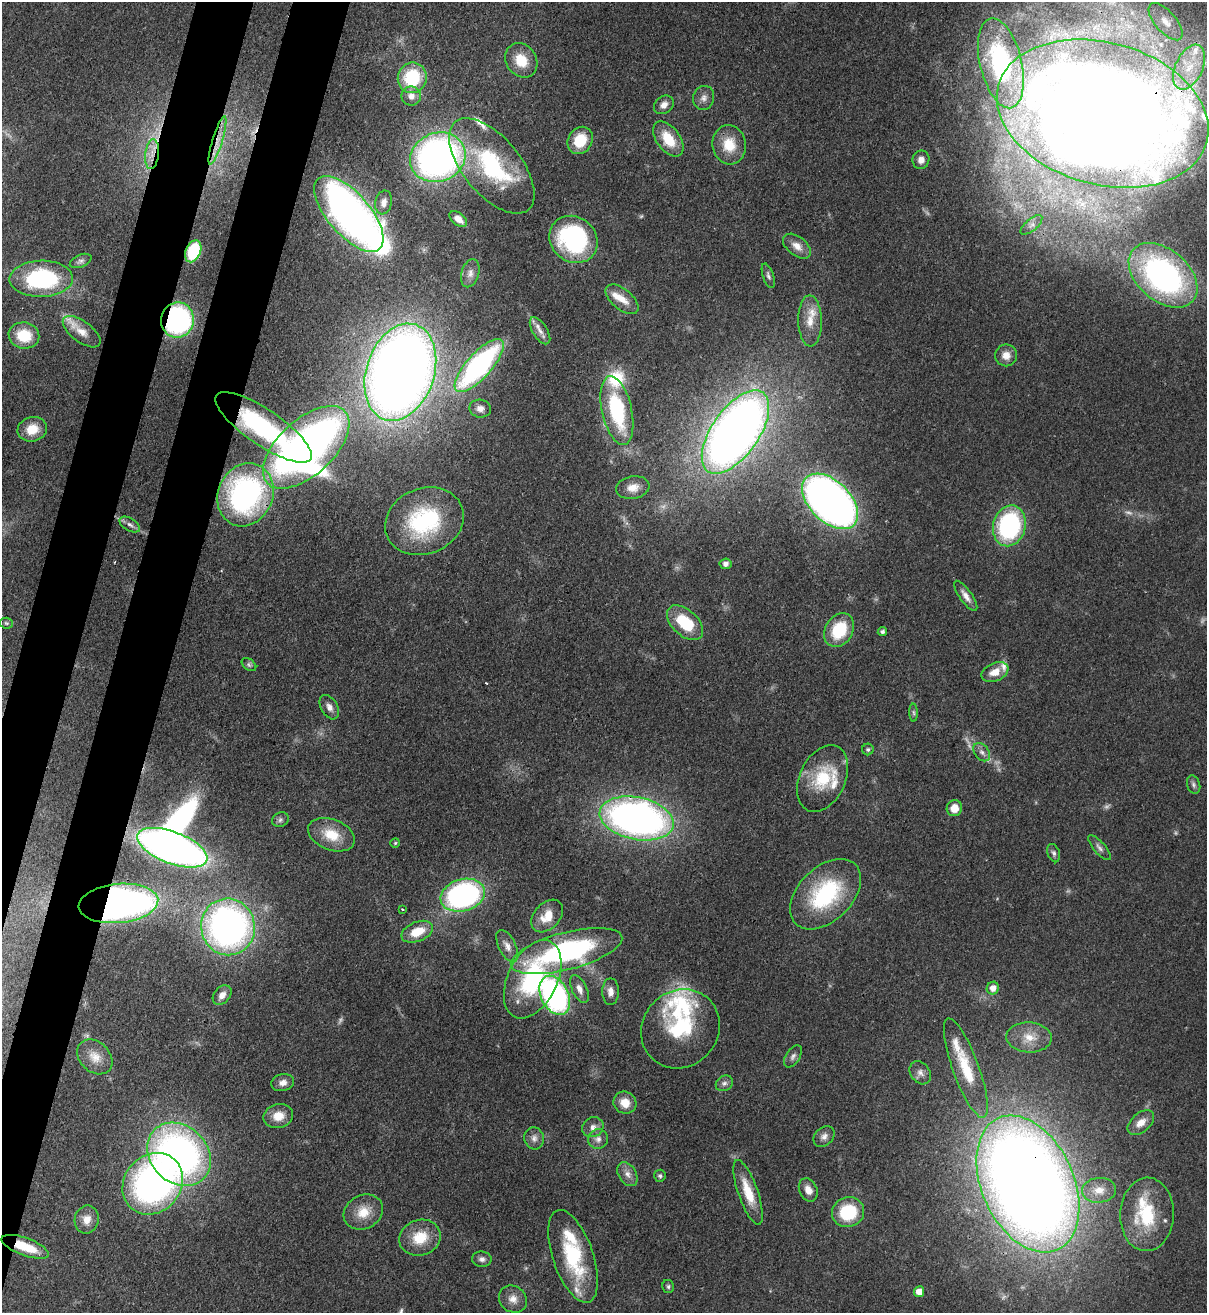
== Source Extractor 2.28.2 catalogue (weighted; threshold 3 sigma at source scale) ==
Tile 7 of 4 x 4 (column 3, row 2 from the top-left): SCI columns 2754-3958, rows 2652-3962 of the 5380 x 5303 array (HDU 1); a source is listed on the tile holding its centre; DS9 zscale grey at full resolution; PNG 1209 x 1315 px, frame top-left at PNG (2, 2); each listed source drawn as its Kron ellipse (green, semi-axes under 4 px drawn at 4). Shown black and unused: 7% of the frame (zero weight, under 3 of 4 exposures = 7% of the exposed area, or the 3 px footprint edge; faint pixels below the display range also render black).
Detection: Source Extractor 2.28.2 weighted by HDU 2 'WHT'; one run over the whole footprint, this tile lists its part. Background 0.0834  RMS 0.0039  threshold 0.0177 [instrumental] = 3 sigma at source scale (4.5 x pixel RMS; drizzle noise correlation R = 1.50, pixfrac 1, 0.05/0.05 arcsec/px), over >= 5 px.
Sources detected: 148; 7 too faint to see at this stretch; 3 inside a brighter object's white glare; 1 cosmic-ray / hot-pixel residue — neither listed nor drawn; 16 inside a brighter listed object's ellipse — not listed separately; the other 121 listed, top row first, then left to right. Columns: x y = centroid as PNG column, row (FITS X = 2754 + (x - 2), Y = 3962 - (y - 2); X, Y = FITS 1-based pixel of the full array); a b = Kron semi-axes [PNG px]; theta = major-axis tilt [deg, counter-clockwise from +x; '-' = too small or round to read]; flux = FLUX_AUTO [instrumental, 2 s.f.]
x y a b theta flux
1166 22 23 10 -49 5.9
521 60 18 15 -57 9.9
1001 63 46 21 -76 53
1189 67 24 13 65 13
412 78 15 14 - 24
411 96 10 9 - 3.2
704 98 12 10 73 2.6
664 105 11 8 39 2.7
1103 114 108 71 -15 1100
668 139 20 11 -54 11
580 140 14 12 57 12
217 141 25 5 73 5.2
729 145 20 17 -83 10
152 154 15 6 84 4.4
438 157 28 24 22 200
921 160 9 8 - 2.7
492 166 57 28 -50 49
384 202 12 8 79 2.7
349 214 47 21 -49 230
458 219 10 6 -38 3.7
1031 225 13 6 41 1.9
573 239 25 22 -40 56
797 246 16 9 -38 4.1
193 251 11 7 67 24
81 261 11 6 23 1.3
470 273 14 8 73 2.8
1163 275 39 26 -41 120
768 276 13 5 -72 1.3
41 279 32 18 2 47
622 299 20 10 -40 5.8
177 320 18 16 78 69
810 321 25 11 -89 7.2
540 331 15 7 -58 3
82 332 22 10 -36 4.8
24 335 15 13 -10 14
1006 355 11 11 - 3.8
479 366 34 12 48 87
400 372 50 34 71 630
480 409 11 9 -11 2.6
617 411 35 15 -77 37
264 427 57 18 -34 51
32 429 15 12 14 7.9
735 432 48 23 55 460
306 447 53 27 43 330
633 488 17 11 9 4.8
245 495 32 27 66 92
830 501 33 20 -44 280
424 521 40 32 22 45
130 525 11 6 -31 1.7
1009 526 21 16 75 60
726 564 6 5 - 1.7
966 596 18 6 -55 2.9
6 623 6 5 - 0.66
685 623 22 12 -43 19
839 630 18 13 59 19
882 631 5 4 - 1
249 665 8 5 -38 0.85
995 672 14 9 23 5.3
329 707 13 8 -60 2.6
914 713 9 4 -89 0.92
868 749 6 5 - 0.88
982 752 10 7 -53 1.9
823 778 35 23 65 20
1194 785 9 6 -72 1.2
954 808 8 7 - 5.2
637 818 37 21 -12 220
280 820 8 7 - 1.2
331 835 24 15 -21 11
395 843 5 4 - 0.51
172 848 37 16 -21 260
1099 848 15 6 -49 1.7
1054 853 9 6 -70 1.2
826 894 42 27 44 43
463 895 22 16 16 94
118 903 40 19 5 250
402 909 3 3 - 0.49
547 916 19 13 47 7.6
228 927 28 27 - 180
417 932 16 9 22 9.7
507 946 17 8 -64 3.1
567 951 57 18 15 86
533 979 42 24 64 51
993 988 6 6 - 3.3
579 989 15 7 -64 3.3
611 992 13 8 -90 2.9
222 995 11 8 49 2.8
555 995 21 13 -63 98
680 1029 41 37 47 33
1029 1037 23 15 -3 8
793 1056 12 7 56 1.7
95 1057 20 15 -44 5.6
966 1068 52 13 -70 17
920 1073 12 9 -54 2.4
283 1083 11 8 14 2.6
724 1083 9 7 34 1.6
625 1103 12 10 -35 5.1
278 1116 15 12 14 6.2
1141 1123 15 9 41 4.1
593 1127 11 9 33 2.6
824 1136 11 9 44 2.3
534 1138 11 10 - 2.5
598 1139 10 9 - 2.5
179 1154 35 28 -45 170
627 1174 13 9 -58 2.9
660 1176 6 5 - 0.88
153 1184 33 28 49 150
1028 1184 72 46 -66 830
808 1190 12 9 -64 3.7
1099 1190 17 12 4 5.2
748 1192 34 10 -71 11
363 1212 20 16 29 8.2
848 1212 16 15 - 22
1147 1214 37 27 88 25
87 1219 14 12 79 4.4
420 1238 21 17 19 12
25 1247 25 8 -20 12
573 1256 49 20 -71 33
482 1259 10 7 -7 1.6
668 1286 6 6 - 0.81
919 1292 5 5 - 4.3
513 1299 15 13 -39 4.2
Overlapping masked pixels (flux is a lower limit): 11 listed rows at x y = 1103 114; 217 141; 152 154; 349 214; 193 251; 177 320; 400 372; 264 427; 118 903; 1028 1184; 25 1247
Isophote crosses this tile's border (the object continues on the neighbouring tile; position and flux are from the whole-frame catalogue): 1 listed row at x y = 1103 114